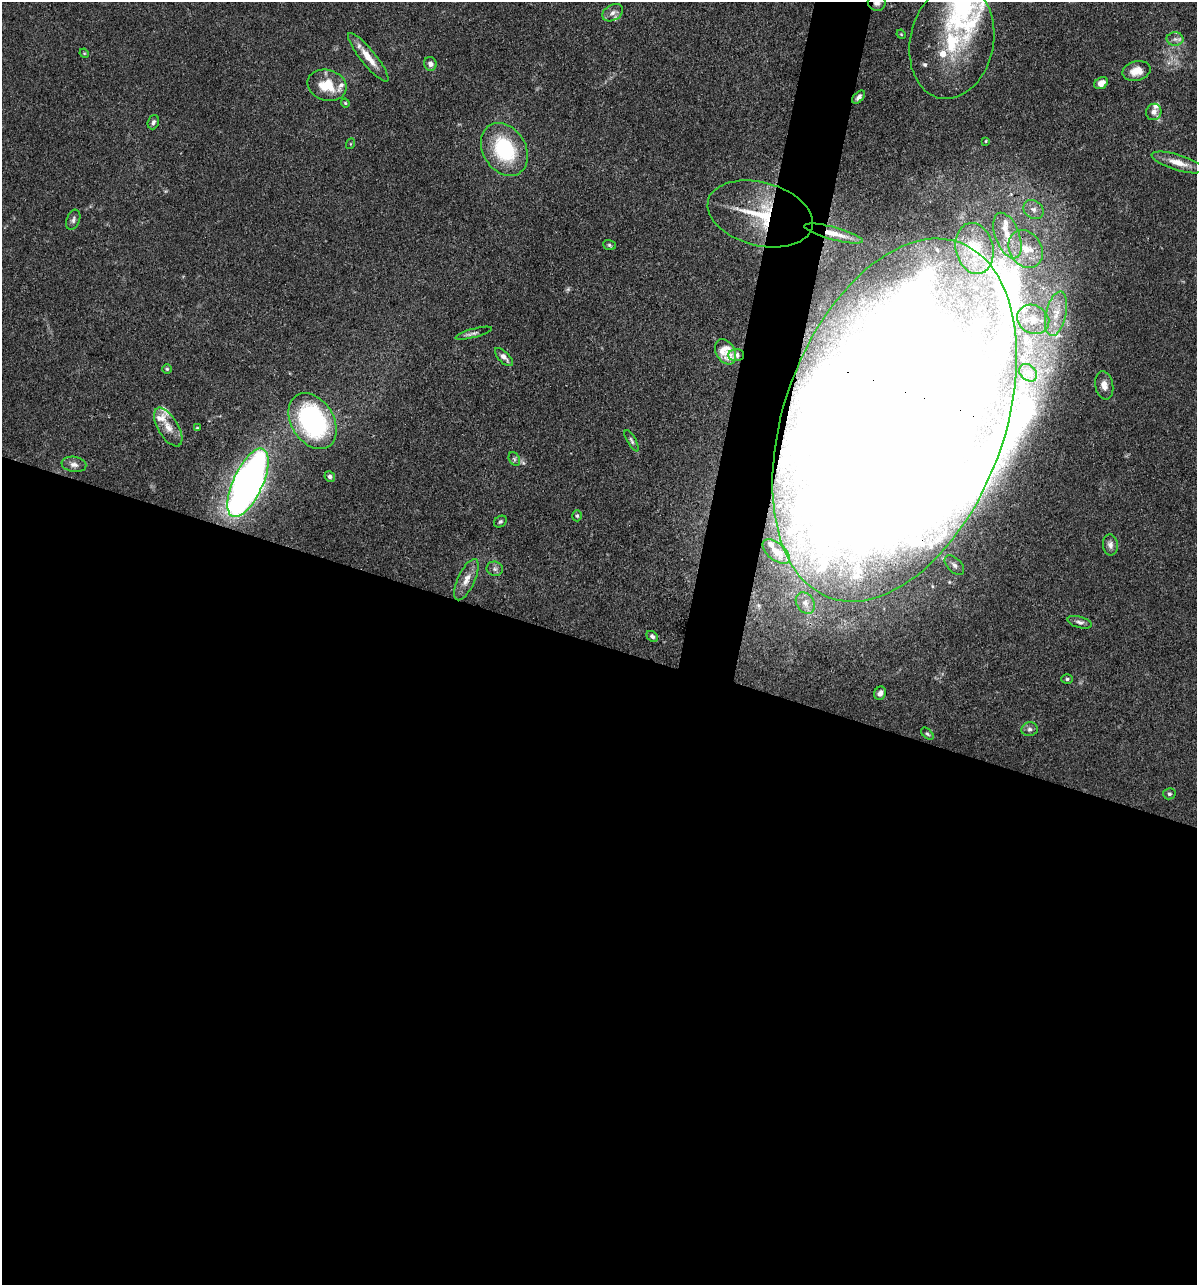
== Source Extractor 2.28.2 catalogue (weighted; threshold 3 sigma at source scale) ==
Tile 14 of 4 x 4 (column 2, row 4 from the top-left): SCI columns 1445-2639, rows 2-1284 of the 5155 x 5135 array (HDU 1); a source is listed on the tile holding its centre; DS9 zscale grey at full resolution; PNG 1199 x 1287 px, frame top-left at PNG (2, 2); each listed source drawn as its Kron ellipse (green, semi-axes under 4 px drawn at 4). Shown black and unused: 53% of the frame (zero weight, under 3 of 4 exposures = <1% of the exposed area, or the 3 px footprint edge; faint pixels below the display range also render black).
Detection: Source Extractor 2.28.2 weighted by HDU 2 'WHT'; one run over the whole footprint, this tile lists its part. Background 0.102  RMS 0.0038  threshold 0.0169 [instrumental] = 3 sigma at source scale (4.5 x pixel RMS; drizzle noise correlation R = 1.50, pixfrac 1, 0.05/0.05 arcsec/px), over >= 5 px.
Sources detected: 84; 10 inside a brighter object's white glare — neither listed nor drawn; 14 inside a brighter listed object's ellipse — not listed separately; the other 60 listed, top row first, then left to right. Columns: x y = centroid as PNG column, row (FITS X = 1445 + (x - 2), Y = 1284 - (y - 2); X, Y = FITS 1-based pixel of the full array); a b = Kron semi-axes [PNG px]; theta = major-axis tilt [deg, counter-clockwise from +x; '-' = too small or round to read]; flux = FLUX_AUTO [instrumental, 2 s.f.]
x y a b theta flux
877 3 9 8 - 2.2
613 13 11 7 29 2.2
901 34 5 4 - 0.4
1175 39 8 6 -1 1.4
952 42 57 41 78 35
84 53 5 4 - 0.36
368 57 30 7 -51 5.9
430 64 7 6 - 1.4
1136 71 14 9 14 4.5
1101 83 7 5 34 3
327 85 20 15 -15 9.5
859 97 8 4 47 1.2
345 103 4 4 - 0.4
1154 112 8 7 - 1.8
153 122 7 5 70 1.1
986 141 4 3 - 0.33
350 144 5 3 - 0.37
504 149 28 21 -58 31
1178 162 27 7 -17 5
1033 209 10 9 - 2.4
760 214 54 31 -14 29
73 220 10 6 68 1.2
834 233 30 6 -15 5.2
1007 236 24 12 -69 9.4
609 245 6 5 - 0.66
974 249 26 18 -77 15
1026 249 20 16 -58 11
1056 314 22 10 77 6.6
1033 319 16 14 -28 6.4
474 333 19 4 14 1.4
726 352 13 9 -58 4
736 355 8 6 -3 1.1
504 357 11 5 -46 2
167 369 4 4 - 0.52
1028 373 10 7 -42 1.5
1104 385 14 9 -80 3.5
894 420 189 110 70 2400
313 421 30 21 -58 64
168 427 22 10 -59 4.5
197 428 4 4 - 0.36
632 441 12 4 -60 1
514 459 7 5 -61 0.84
74 464 12 7 -9 2
330 476 5 5 - 0.86
248 483 37 14 65 260
577 516 5 4 - 0.56
500 521 7 5 36 0.66
1110 545 10 7 -85 1.8
776 551 16 8 -40 3.1
954 565 12 7 -46 1.7
495 569 8 7 - 1.3
466 580 22 8 65 4.1
805 603 11 8 -58 2.4
1080 622 12 5 -15 1.4
652 636 6 4 -39 0.86
1067 679 6 5 - 0.64
880 693 7 5 64 1.8
1030 729 8 7 - 1.2
927 734 7 4 -43 0.64
1169 794 6 5 - 0.78
Overlapping masked pixels (flux is a lower limit): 5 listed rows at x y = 877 3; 760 214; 834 233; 736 355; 894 420
Isophote crosses this tile's border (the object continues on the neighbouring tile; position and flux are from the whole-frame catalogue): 2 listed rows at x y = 877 3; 894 420